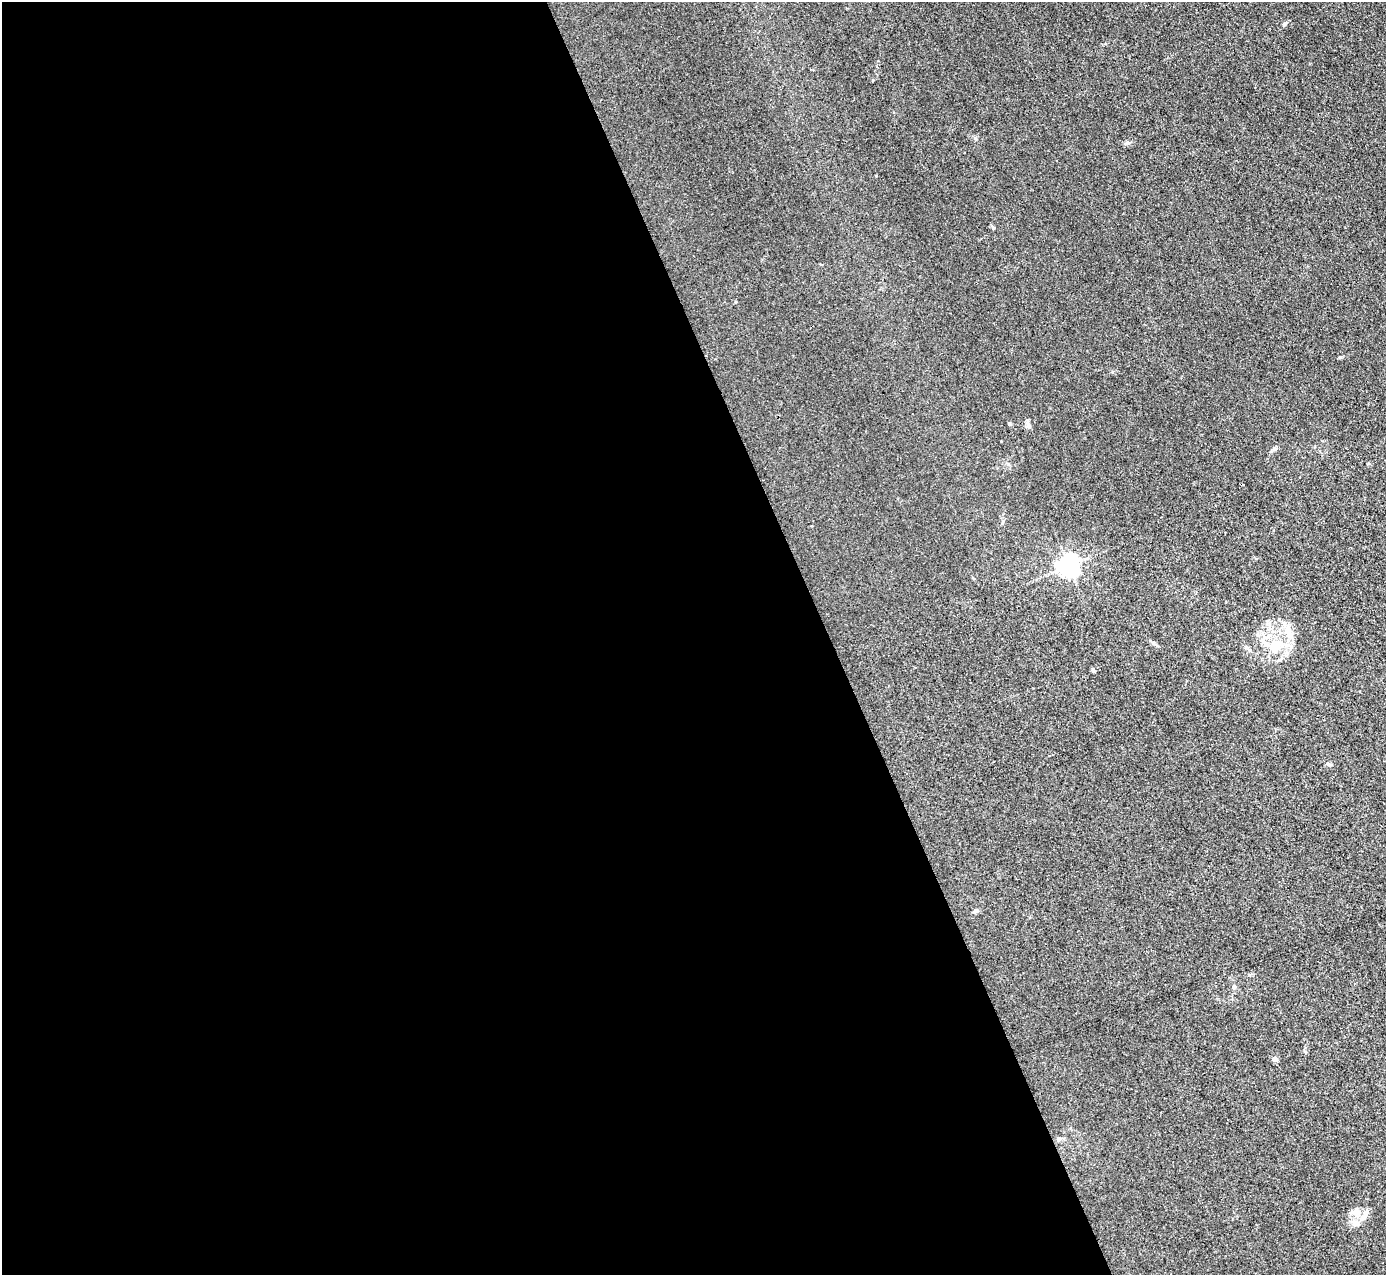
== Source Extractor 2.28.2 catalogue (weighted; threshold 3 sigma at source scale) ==
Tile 9 of 4 x 4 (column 1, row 3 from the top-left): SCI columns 2-1385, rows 1425-2697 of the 5540 x 5526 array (HDU 1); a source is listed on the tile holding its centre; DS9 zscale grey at full resolution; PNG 1388 x 1277 px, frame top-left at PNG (2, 2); no overlay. Shown black and unused: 60% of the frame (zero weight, under 3 of 4 exposures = <1% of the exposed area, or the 3 px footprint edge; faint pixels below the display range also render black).
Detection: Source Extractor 2.28.2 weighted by HDU 2 'WHT'; one run over the whole footprint, this tile lists its part. Background 0.0438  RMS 0.0059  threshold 0.0267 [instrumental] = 3 sigma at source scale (4.5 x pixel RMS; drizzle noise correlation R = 1.50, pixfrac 1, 0.05/0.05 arcsec/px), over >= 5 px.
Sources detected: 15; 2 inside a brighter listed object's ellipse — not listed separately; the other 13 listed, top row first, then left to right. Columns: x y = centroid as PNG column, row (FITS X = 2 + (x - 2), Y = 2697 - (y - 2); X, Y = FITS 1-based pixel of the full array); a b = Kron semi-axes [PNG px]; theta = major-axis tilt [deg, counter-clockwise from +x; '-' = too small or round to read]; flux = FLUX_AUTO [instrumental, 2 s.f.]
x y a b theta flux
1284 24 7 5 49 1.1
993 227 7 3 -37 0.71
1340 357 5 4 - 0.68
1274 449 6 5 - 1.1
1068 566 7 6 - 340
1288 629 15 9 -79 5.5
1275 646 19 16 70 14
1329 765 6 4 -20 0.82
975 911 8 5 23 1.2
1234 987 5 4 - 1.1
1275 1059 5 4 - 3.2
1058 1139 7 5 -58 1.3
1355 1212 13 12 - 4.7
Unlisted compact peaks at least as high as the median listed source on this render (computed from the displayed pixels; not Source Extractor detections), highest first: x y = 1126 143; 1093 671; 876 176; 975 138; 1154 643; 1029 426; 1305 1051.